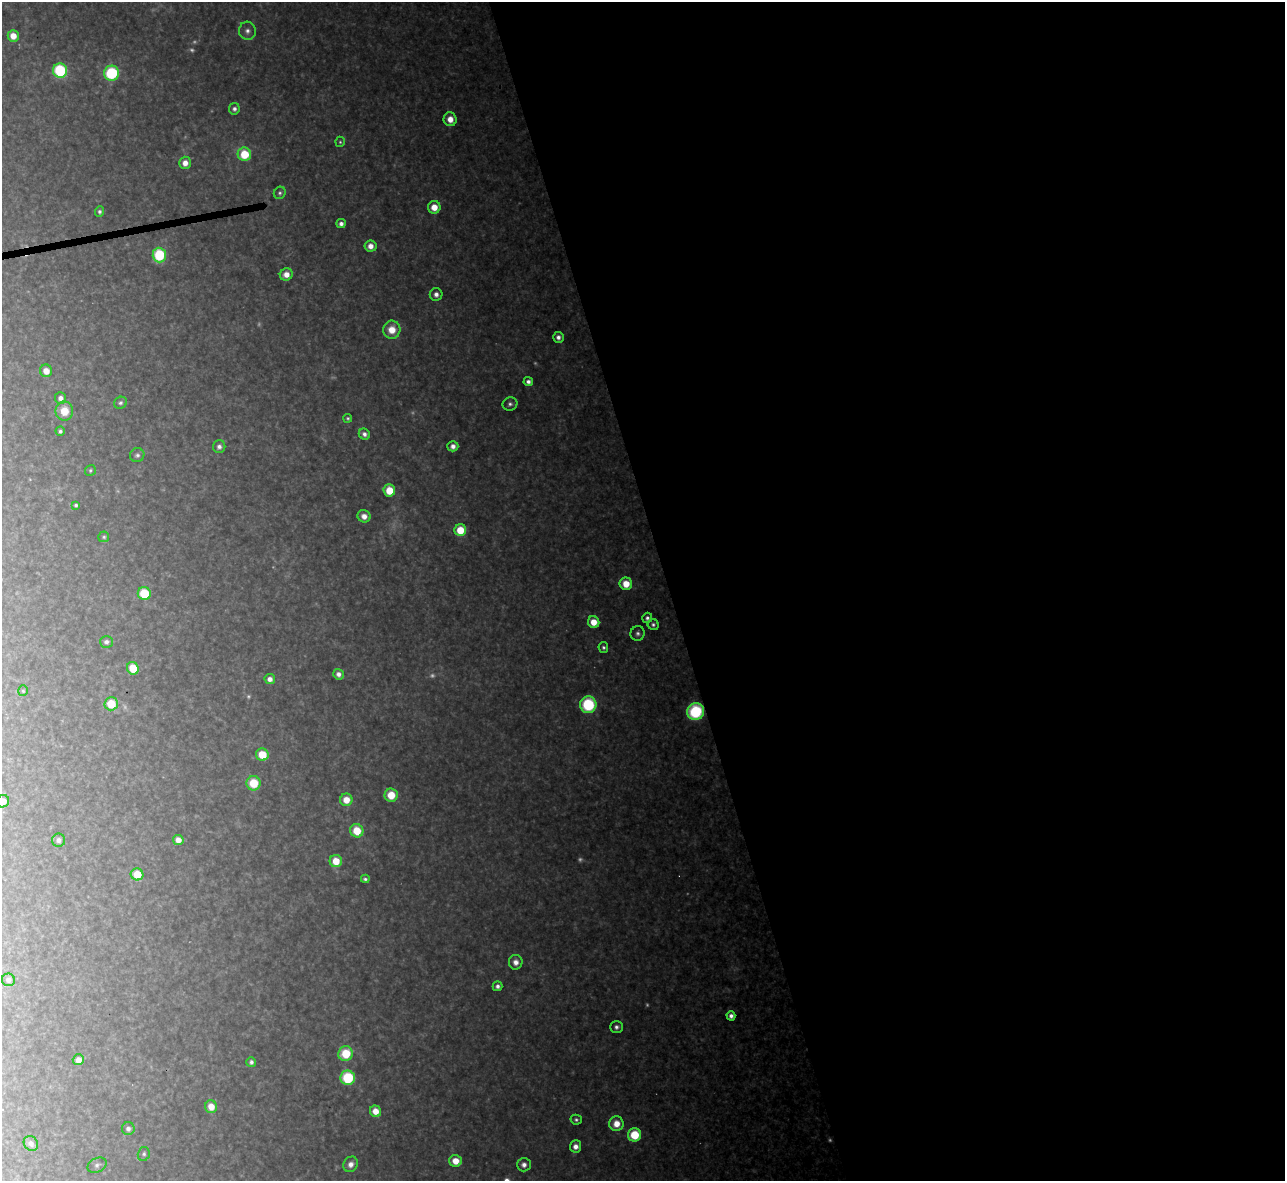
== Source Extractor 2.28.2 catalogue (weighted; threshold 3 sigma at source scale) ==
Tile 8 of 4 x 4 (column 4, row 2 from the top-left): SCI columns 3851-5133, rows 2499-3677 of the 5133 x 5115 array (HDU 1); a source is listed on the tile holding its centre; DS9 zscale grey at full resolution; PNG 1287 x 1183 px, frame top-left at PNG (2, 2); each listed source drawn as its Kron ellipse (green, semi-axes under 4 px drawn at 4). Shown black and unused: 48% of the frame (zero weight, under 3 of 4 exposures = <1% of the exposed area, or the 3 px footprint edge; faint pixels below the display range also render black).
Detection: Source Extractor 2.28.2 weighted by HDU 2 'WHT'; one run over the whole footprint, this tile lists its part. Background 0.317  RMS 0.019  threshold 0.0876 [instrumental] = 3 sigma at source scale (4.5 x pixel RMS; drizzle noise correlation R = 1.50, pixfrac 1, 0.05/0.05 arcsec/px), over >= 5 px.
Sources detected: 101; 16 too faint to see at this stretch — neither listed nor drawn; the other 85 listed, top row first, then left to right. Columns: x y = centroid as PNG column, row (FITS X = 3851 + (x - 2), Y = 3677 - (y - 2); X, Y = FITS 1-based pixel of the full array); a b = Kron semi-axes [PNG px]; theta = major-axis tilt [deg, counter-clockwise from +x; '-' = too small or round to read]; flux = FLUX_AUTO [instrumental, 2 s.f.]
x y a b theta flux
247 31 9 8 - 11
13 36 6 5 - 29
60 71 7 7 - 240
112 73 7 7 - 200
234 109 6 5 - 8.5
450 119 7 6 - 26
340 142 5 4 - 3.5
244 154 7 6 - 80
185 163 6 6 - 19
280 193 6 5 - 4.9
434 207 6 6 - 33
99 212 5 4 - 5.8
341 224 4 4 - 11
370 246 6 6 - 19
159 255 7 6 - 170
286 274 6 6 - 22
436 294 6 6 - 12
392 330 9 8 - 41
558 337 5 5 - 10
46 371 6 6 - 22
528 382 5 4 - 9.2
60 398 6 5 - 11
120 403 7 5 36 6.4
510 404 7 6 - 7.3
64 411 9 9 - 42
348 418 4 4 - 3.9
60 431 4 4 - 5.4
364 434 6 5 - 10
453 446 5 5 - 13
219 447 6 6 - 9.9
137 455 7 6 - 6.8
90 470 6 5 - 4
389 490 6 6 - 54
76 505 4 3 - 4.9
364 516 7 6 - 18
460 530 6 6 - 63
104 537 5 5 - 3.8
626 584 6 6 - 41
144 594 6 6 - 94
647 618 5 5 - 6.9
594 622 6 5 - 35
653 625 6 5 - 5.7
638 633 7 7 - 7.6
106 642 6 6 - 8.1
603 647 5 5 - 5.3
133 668 6 6 - 61
338 674 5 5 - 12
270 679 5 5 - 13
23 691 5 4 - 3.3
111 704 7 6 - 67
588 705 8 8 - 180
696 712 8 8 - 210
262 755 6 6 - 55
253 783 7 7 - 67
391 795 6 6 - 50
346 800 6 6 - 33
3 801 6 6 - 24
357 831 7 6 - 59
59 840 6 6 - 10
178 840 5 5 - 20
336 861 6 6 - 44
137 874 6 6 - 56
365 879 4 4 - 5
516 962 7 6 - 16
8 980 6 6 - 9.7
497 986 5 4 - 8
731 1016 4 4 - 13
616 1027 6 6 - 8.6
346 1054 7 7 - 82
78 1060 5 5 - 18
251 1062 5 5 - 8.6
348 1078 7 7 - 160
211 1107 6 6 - 29
375 1111 6 5 - 29
576 1120 6 5 - 5.2
616 1124 7 7 - 32
128 1129 6 6 - 9.1
634 1135 6 6 - 89
31 1143 8 6 -53 14
575 1146 6 5 - 16
144 1154 7 6 - 5.5
455 1161 6 6 - 34
351 1164 8 7 - 17
97 1165 10 7 27 8.2
524 1165 7 6 - 12
Overlapping masked pixels (flux is a lower limit): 1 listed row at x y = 696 712
Isophote crosses this tile's border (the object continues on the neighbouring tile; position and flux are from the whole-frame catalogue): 1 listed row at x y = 3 801